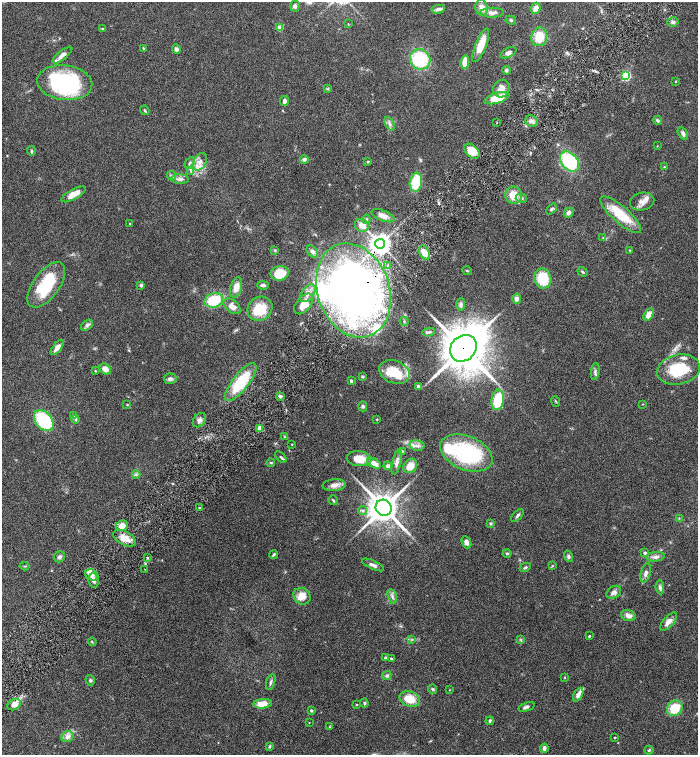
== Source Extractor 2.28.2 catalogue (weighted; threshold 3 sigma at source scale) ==
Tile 10 of 4 x 4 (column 2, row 3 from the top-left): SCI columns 1694-3084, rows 1507-3012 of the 6026 x 6028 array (HDU 1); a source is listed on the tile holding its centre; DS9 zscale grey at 2 x 2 block average (1 PNG px = mean of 2 x 2 image px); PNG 700 x 757 px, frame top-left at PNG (2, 2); each listed source drawn as its Kron ellipse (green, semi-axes under 4 px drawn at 4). Shown black and unused: <1% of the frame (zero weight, under 4 of 8 exposures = <1% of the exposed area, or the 3 px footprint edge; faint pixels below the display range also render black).
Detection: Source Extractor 2.28.2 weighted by HDU 2 'WHT'; one run over the whole footprint, this tile lists its part. Background 0.0687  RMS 0.0044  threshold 0.0178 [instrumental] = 3 sigma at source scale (4.09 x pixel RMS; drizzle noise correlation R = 1.36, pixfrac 0.8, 0.05/0.05 arcsec/px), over >= 5 px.
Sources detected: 201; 2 inside a brighter object's white glare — neither listed nor drawn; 18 inside a brighter listed object's ellipse — not listed separately; the other 181 listed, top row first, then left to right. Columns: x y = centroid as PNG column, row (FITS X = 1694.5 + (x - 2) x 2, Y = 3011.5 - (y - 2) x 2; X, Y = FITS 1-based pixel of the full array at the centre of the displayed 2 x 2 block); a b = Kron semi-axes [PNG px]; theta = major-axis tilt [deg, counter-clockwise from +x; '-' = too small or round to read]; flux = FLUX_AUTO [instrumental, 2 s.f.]
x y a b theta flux
295 6 5 4 - 3
482 8 8 6 -77 6.6
536 8 5 4 - 6.6
438 9 7 3 10 3.4
492 13 12 5 2 4.8
511 20 5 3 - 1.2
673 22 5 4 - 2.6
348 24 4 2 - 0.45
280 28 3 3 - 18
102 29 3 2 - 1.3
539 37 9 8 - 19
481 45 18 5 68 18
143 48 4 2 - 0.74
176 49 5 4 - 3.2
508 53 8 4 27 3.4
62 55 12 4 38 5.9
420 59 10 10 - 54
465 62 7 4 82 11
506 70 4 4 - 1.7
626 76 3 3 - 84
676 81 2 2 - 0.7
65 83 28 17 -7 120
327 89 4 3 - 0.95
501 89 9 8 - 6.8
497 98 13 5 17 23
284 101 5 4 - 3.3
145 110 5 2 - 1.2
657 120 4 3 - 1.6
532 121 7 5 -27 3.5
497 122 2 2 - 0.61
390 124 7 4 -63 3.1
683 133 6 4 -55 2.8
657 146 3 2 - 0.44
31 151 5 3 - 1.5
472 151 9 6 -42 25
304 159 4 4 - 3
368 161 4 3 - 0.91
570 161 11 8 -50 67
200 162 9 6 60 6.4
190 163 6 3 45 1.6
664 167 3 2 - 0.76
191 171 4 3 - 1.3
171 175 5 4 - 1.5
180 179 9 4 -3 3.5
416 182 9 6 80 33
73 194 13 5 29 11
514 195 9 8 - 16
521 198 6 4 -14 2.1
642 201 12 9 13 7
551 209 6 4 48 1.6
569 213 5 4 - 3.5
621 215 26 8 -41 31
383 216 12 5 -22 7.4
366 219 4 3 - 1.5
129 223 3 2 - 0.6
362 225 7 6 - 8.7
603 238 3 2 - 0.7
380 244 5 5 - 740
275 250 4 3 - 0.93
630 250 3 3 - 0.76
312 252 7 4 -52 3.3
424 252 7 5 -60 11
388 265 2 2 - 1.1
467 271 5 2 - 0.91
583 272 5 3 - 1.3
280 273 9 7 10 23
543 279 10 8 -72 29
46 285 26 13 54 48
141 285 4 3 - 2.2
263 285 6 3 -2 2.7
236 287 10 5 75 8.7
354 290 48 36 -71 570
308 293 10 6 53 5.9
517 299 5 4 - 4.5
214 300 9 7 18 33
304 304 12 7 51 13
461 305 6 4 89 2.9
232 306 10 6 -38 6.9
260 309 13 11 39 27
649 315 7 4 60 7.5
404 321 5 3 - 1.2
87 325 7 4 37 2.4
429 332 6 3 10 1.8
57 348 9 4 51 6.2
463 348 14 12 46 3900
105 369 6 5 - 6.8
678 370 22 15 12 39
95 371 3 2 - 0.63
394 372 16 11 -22 25
595 372 8 3 84 2.4
362 376 4 4 - 1.2
170 379 6 5 - 3
351 381 2 2 - 4.6
241 382 23 8 52 45
418 386 3 3 - 2.7
280 396 4 3 - 2.5
498 400 10 6 83 29
556 401 5 2 - 0.85
643 404 3 2 - 0.46
127 405 3 3 - 0.7
363 406 5 4 - 1.9
73 416 3 3 - 0.89
76 419 4 3 - 1.4
44 420 12 8 -48 54
199 420 8 5 53 3.5
377 420 2 2 - 0.78
260 428 3 2 - 18
285 437 3 3 - 0.9
292 444 3 2 - 0.52
417 445 7 5 -11 3.9
402 451 4 3 - 0.97
466 453 27 16 -22 91
281 457 7 3 -43 1.5
359 459 12 7 -5 16
397 462 13 4 77 5
271 463 4 3 - 1.1
374 463 7 4 -30 7
388 466 4 4 - 2.9
410 466 8 6 53 12
136 474 4 3 - 1.4
334 485 11 6 6 5.7
333 500 5 2 - 1.1
199 508 3 2 - 0.81
384 508 8 7 - 1800
362 510 4 3 - 1.7
517 516 8 3 48 2
679 518 3 2 - 0.61
491 524 4 3 - 1.2
122 526 6 5 - 8
124 538 12 7 -29 11
466 542 7 4 -65 4.3
507 553 4 3 - 1.2
645 553 4 3 - 1.5
274 554 4 3 - 1.5
568 556 6 4 -72 2.1
59 557 6 5 - 2.6
655 557 9 4 7 4.3
147 558 3 2 - 1.1
373 565 12 4 -25 3.3
24 566 4 2 - 0.8
552 566 4 3 - 1.1
525 567 6 3 28 1.5
145 569 2 2 - 0.55
646 573 10 5 74 3.9
92 575 7 5 -21 5.1
94 580 7 5 -80 4.1
660 587 7 4 -85 2.4
614 592 8 6 34 4.4
302 596 9 8 - 9.6
392 597 8 3 -76 2.8
628 616 7 5 -19 5.6
668 622 11 5 48 6.5
589 636 2 2 - 1.3
412 640 4 2 - 0.99
521 640 3 3 - 1
92 642 4 2 - 0.61
386 658 3 3 - 2.6
391 658 3 3 - 0.91
387 676 5 4 - 2.2
564 678 3 3 - 0.64
90 680 5 4 - 1.6
271 682 8 3 73 1.9
433 689 5 3 - 1.7
449 690 2 2 - 0.42
578 695 7 4 62 4.8
410 699 10 7 -20 18
364 703 4 3 - 1.3
263 704 9 4 5 12
14 705 7 5 26 6.5
356 705 3 2 - 0.64
526 707 8 4 20 2.6
675 708 8 7 - 27
311 711 3 3 - 1.3
490 721 4 3 - 1.7
309 723 3 2 - 0.4
330 727 3 3 - 0.8
67 737 6 5 - 4.4
615 738 3 2 - 0.7
269 746 4 3 - 1.2
544 748 4 3 - 3.7
649 750 4 3 - 1.1
Overlapping masked pixels (flux is a lower limit): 3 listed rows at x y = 380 244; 354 290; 463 348
Diffuse or blended objects may show on this block-average render without a row.